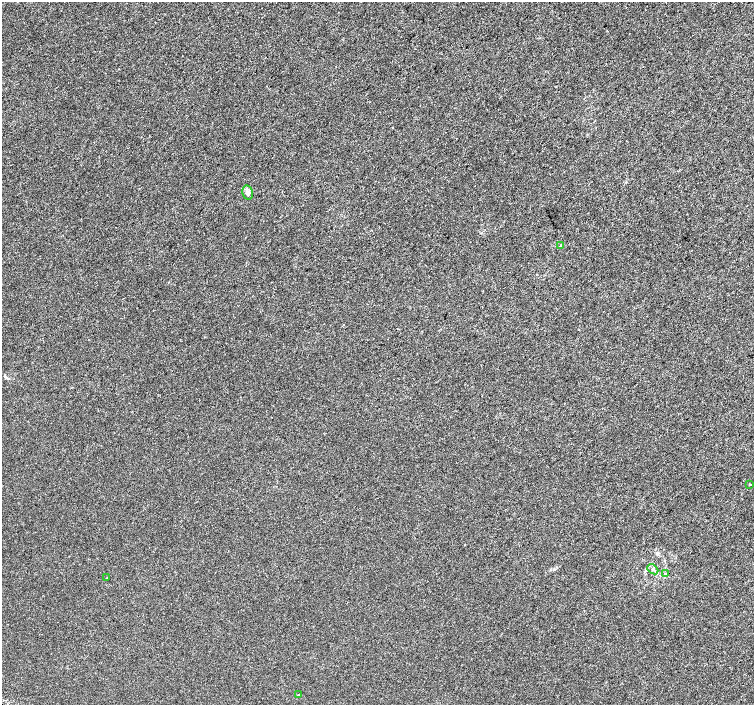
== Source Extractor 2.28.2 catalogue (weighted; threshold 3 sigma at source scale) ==
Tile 10 of 4 x 4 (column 2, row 3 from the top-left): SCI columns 1536-3039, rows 1603-3007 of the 6096 x 6087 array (HDU 1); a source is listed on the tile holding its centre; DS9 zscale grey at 2 x 2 block average (1 PNG px = mean of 2 x 2 image px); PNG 756 x 707 px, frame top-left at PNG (2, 2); each listed source drawn as its Kron ellipse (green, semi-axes under 4 px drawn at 4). Shown black and unused: <1% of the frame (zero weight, under 3 of 5 exposures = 3% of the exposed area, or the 3 px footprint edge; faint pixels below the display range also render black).
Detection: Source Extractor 2.28.2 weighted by HDU 2 'WHT'; one run over the whole footprint, this tile lists its part. Background 3.81e-05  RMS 0.0014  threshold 0.00625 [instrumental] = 3 sigma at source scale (4.5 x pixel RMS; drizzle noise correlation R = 1.50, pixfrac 1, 0.0396/0.0396 arcsec/px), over >= 5 px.
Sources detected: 7; all 7 listed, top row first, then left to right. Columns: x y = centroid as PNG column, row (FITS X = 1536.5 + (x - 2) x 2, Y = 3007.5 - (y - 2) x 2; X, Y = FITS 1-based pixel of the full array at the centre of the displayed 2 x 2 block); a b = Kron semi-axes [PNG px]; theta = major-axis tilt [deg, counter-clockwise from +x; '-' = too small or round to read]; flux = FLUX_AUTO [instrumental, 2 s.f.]
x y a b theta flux
248 192 7 5 -76 1
561 245 3 2 - 0.22
750 485 2 2 - 0.26
653 569 6 4 -41 0.71
665 574 3 3 - 0.33
107 578 2 2 - 0.17
298 695 3 2 - 0.16